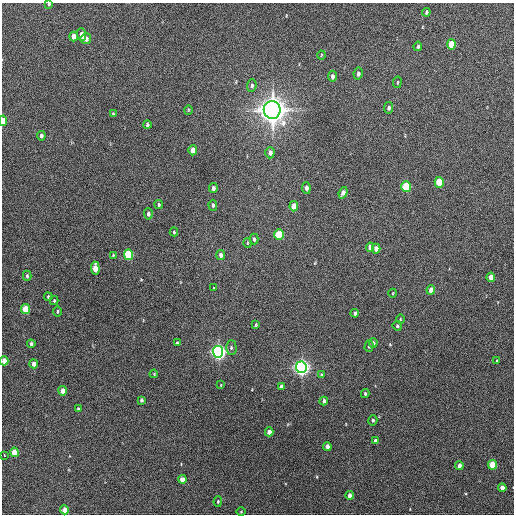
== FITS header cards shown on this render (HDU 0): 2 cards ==
NAXIS1  =                  512 / Axis length
NAXIS2  =                  512 / Axis length

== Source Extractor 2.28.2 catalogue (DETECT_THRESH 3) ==
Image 512 x 512 px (HDU 0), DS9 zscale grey, 1 PNG px = 1 image px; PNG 516 x 516 px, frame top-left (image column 1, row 512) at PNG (2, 3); each listed source drawn as its Kron ellipse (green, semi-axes under 4 px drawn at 4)
Background 292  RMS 17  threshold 49.6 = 3 sigma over >= 5 px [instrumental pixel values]
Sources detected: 86; all 86 listed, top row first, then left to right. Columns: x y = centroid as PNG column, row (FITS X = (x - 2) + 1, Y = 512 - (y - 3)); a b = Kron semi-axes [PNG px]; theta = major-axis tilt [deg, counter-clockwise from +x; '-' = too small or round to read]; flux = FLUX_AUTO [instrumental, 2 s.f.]
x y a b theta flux
49 4 3 3 - 1.5e+03
426 12 4 3 - 1.5e+03
81 34 6 3 -85 6.4e+03
73 36 5 4 - 9.5e+03
86 39 5 5 - 5.5e+03
451 44 5 4 - 2.7e+04
418 46 5 3 - 1.7e+03
321 55 4 3 - 9.1e+02
358 74 6 4 79 3.2e+03
332 76 6 4 -88 4.3e+03
397 82 6 3 81 1.0e+03
252 85 6 5 - 2.9e+03
389 108 6 4 80 2.8e+03
188 110 4 3 - 9.5e+02
272 110 9 8 - 1.5e+06
113 114 4 2 - 1.3e+03
3 121 5 3 - 2.4e+04
147 125 4 3 - 2.2e+03
41 136 5 3 - 2.9e+03
193 150 5 4 - 1.1e+04
270 153 5 4 - 5.8e+03
439 182 5 4 - 3.9e+04
406 187 5 4 - 5.6e+04
213 188 5 4 - 3.6e+03
306 188 6 4 -84 3.5e+03
343 193 6 4 70 4.3e+03
159 204 4 3 - 1.6e+03
213 205 5 3 - 2.0e+03
294 206 5 4 - 1.4e+04
148 214 5 4 - 2.8e+03
174 232 4 3 - 1.3e+03
279 235 5 4 - 4.6e+04
254 239 5 4 - 2.6e+03
247 243 5 3 - 1.2e+03
370 247 5 4 - 6.0e+03
376 249 5 4 - 6.5e+03
113 255 4 3 - 9.8e+02
128 255 5 4 - 6.1e+04
221 255 5 4 - 4.3e+03
95 268 6 4 -88 1.8e+04
27 276 5 3 - 1.9e+03
491 277 5 4 - 1.1e+04
214 288 3 2 - 6.8e+03
431 290 5 4 - 7.9e+03
393 293 4 3 - 7.7e+02
48 297 4 3 - 1.3e+03
54 300 4 3 - 1.4e+03
25 309 5 4 - 3.2e+04
57 311 5 3 - 1.3e+03
355 313 4 3 - 2.2e+03
400 319 4 3 - 8.7e+02
256 325 4 3 - 1.4e+03
397 326 5 4 - 1.7e+03
177 343 4 3 - 1.5e+03
373 343 4 4 - 3.8e+03
31 344 4 3 - 2.3e+03
369 346 6 4 75 1.9e+03
231 347 7 5 -89 2.2e+03
218 352 6 5 - 4.7e+05
4 361 4 4 - 1.0e+04
497 361 4 3 - 1.1e+03
34 364 4 4 - 5.7e+03
301 367 6 5 - 5.1e+05
154 374 4 3 - 8.1e+02
321 375 4 3 - 1.4e+03
221 385 4 2 - 7.3e+02
281 386 4 3 - 2.7e+03
63 391 4 4 - 1.2e+04
365 393 4 3 - 1.7e+03
141 400 4 3 - 2.2e+03
324 401 4 3 - 3.0e+03
78 409 3 3 - 1.7e+03
373 420 5 4 - 1.7e+03
269 432 4 4 - 6.7e+03
375 441 4 3 - 4.3e+03
327 446 4 4 - 5.7e+03
14 452 4 4 - 2.5e+04
4 455 3 3 - 6.5e+03
459 465 4 4 - 4.4e+03
493 465 5 4 - 3.1e+04
182 479 4 4 - 1.0e+04
502 488 4 4 - 7.2e+03
350 495 4 4 - 5.4e+03
218 501 5 4 - 1.3e+03
64 510 4 4 - 1.2e+04
241 512 5 3 - 8.0e+02
At the frame edge (FLAGS 8, measured only in part): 3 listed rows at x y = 49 4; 3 121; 4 361